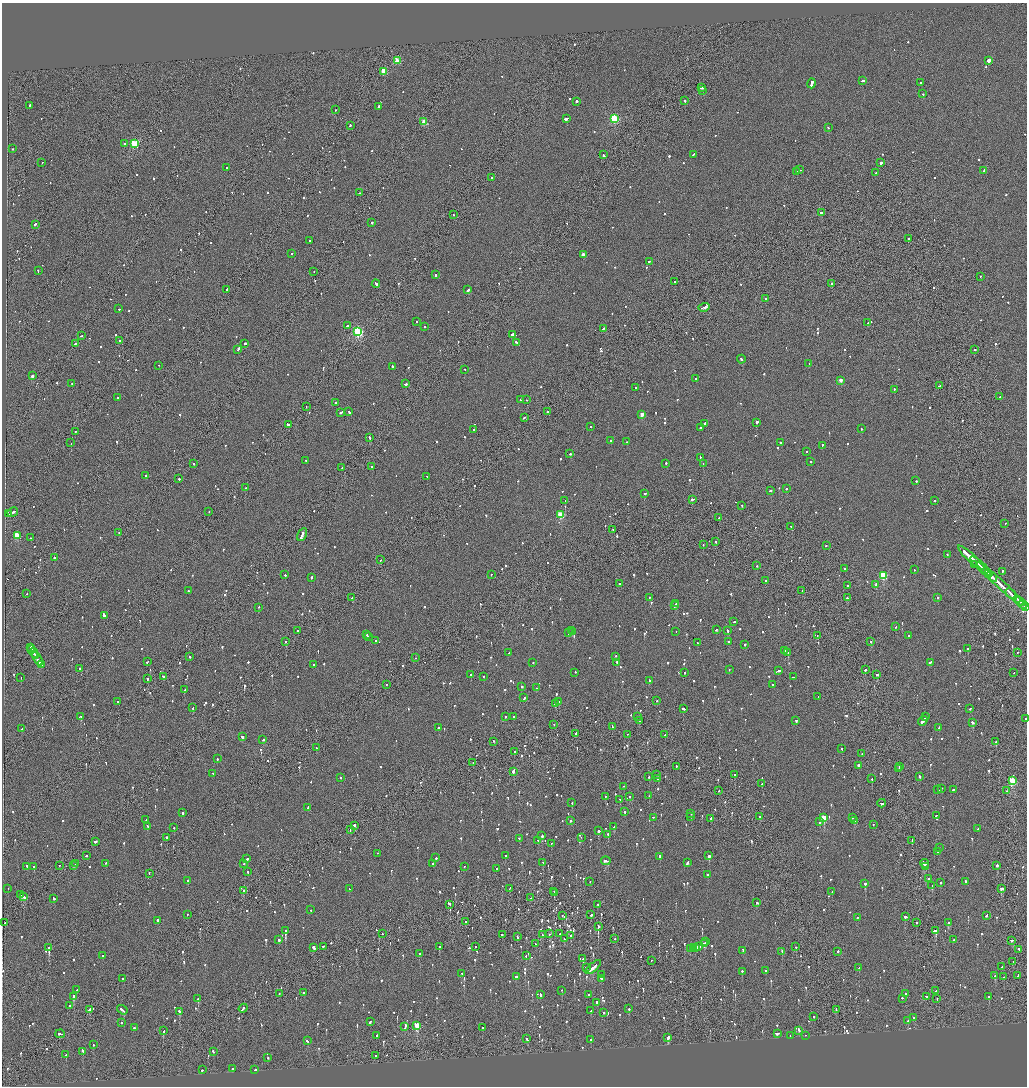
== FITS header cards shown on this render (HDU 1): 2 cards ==
NAXIS1  =                 2050
NAXIS2  =                 2168

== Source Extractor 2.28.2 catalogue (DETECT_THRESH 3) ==
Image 2050 x 2168 px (HDU 1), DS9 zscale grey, zoomed out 1/2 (1 PNG px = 2 x 2 image px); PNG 1029 x 1088 px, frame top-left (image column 2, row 2167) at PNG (2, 3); each listed source drawn as its Kron ellipse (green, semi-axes under 4 px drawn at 4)
Background -0.0967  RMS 0.067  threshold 0.202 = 3 sigma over >= 5 px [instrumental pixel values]
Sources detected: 1381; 62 cannot appear on this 1/2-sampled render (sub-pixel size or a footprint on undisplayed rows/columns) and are neither listed nor drawn; of the other 1319, the 500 brightest by FLUX_AUTO listed and drawn (819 fainter detections omitted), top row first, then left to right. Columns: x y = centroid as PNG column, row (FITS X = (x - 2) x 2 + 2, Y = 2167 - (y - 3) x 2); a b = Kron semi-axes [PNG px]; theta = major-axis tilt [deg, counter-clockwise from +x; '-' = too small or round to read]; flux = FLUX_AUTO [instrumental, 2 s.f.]
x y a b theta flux
988 60 2 2 - 11000
397 61 3 3 - 310
384 71 3 3 - 390
862 81 3 2 - 350
920 82 2 2 - 93
811 83 5 2 - 530
701 87 4 2 - 310
703 90 2 1 - 97
923 94 2 1 - 170
576 101 2 2 - 2100
685 101 2 2 - 330
29 105 2 2 - 140
378 107 3 2 - 300
335 110 2 2 - 120
566 119 3 2 - 1200
614 119 3 3 - 1200
424 122 3 3 - 340
350 125 2 2 - 100
828 128 2 1 - 120
124 143 2 2 - 98
135 144 3 3 - 1200
12 149 2 2 - 120
693 154 3 2 - 210
603 155 2 2 - 330
42 162 2 1 - 110
881 163 2 2 - 670
227 168 2 2 - 140
800 170 3 1 - 320
984 171 3 2 - 310
797 172 3 2 - 560
876 173 2 2 - 120
492 177 2 2 - 120
359 193 2 2 - 93
822 213 3 2 - 520
453 215 2 2 - 84
372 222 2 2 - 290
35 224 2 2 - 550
908 239 2 2 - 570
310 240 2 2 - 140
291 253 2 2 - 120
583 255 2 2 - 190
649 261 3 2 - 140
38 271 2 2 - 170
314 272 2 1 - 90
435 275 2 2 - 110
980 276 2 2 - 110
675 281 2 1 - 160
832 283 3 2 - 360
376 284 4 2 - 420
227 289 2 2 - 110
468 290 3 2 - 420
766 299 2 2 - 210
704 307 5 2 - 300
119 309 2 2 - 150
416 322 2 2 - 260
868 323 2 2 - 90
347 326 3 2 - 120
425 326 2 2 - 110
603 328 2 2 - 110
358 332 3 3 - 1700
513 334 4 2 - 700
81 336 2 2 - 120
120 341 2 2 - 190
516 342 2 2 - 96
245 343 2 2 - 260
75 344 3 1 - 120
238 349 4 2 - 350
975 349 2 2 - 280
741 359 4 2 - 340
809 363 2 1 - 160
159 365 2 1 - 98
392 366 2 2 - 140
465 369 2 2 - 120
32 376 2 2 - 91
696 378 2 2 - 120
841 380 2 2 - 120
72 383 2 2 - 83
406 384 3 2 - 480
939 386 3 2 - 210
635 387 2 2 - 100
894 389 2 2 - 100
1000 397 2 2 - 110
117 398 2 2 - 180
520 400 2 2 - 290
527 400 2 2 - 92
335 402 2 2 - 110
306 407 2 2 - 86
341 412 3 2 - 130
349 412 3 2 - 300
548 412 2 1 - 150
642 415 3 2 - 210
524 418 3 2 - 130
756 422 2 2 - 1500
705 423 3 2 - 760
288 424 3 2 - 480
591 426 2 2 - 130
701 427 3 2 - 230
474 429 2 2 - 110
861 429 2 2 - 100
75 432 2 1 - 100
369 438 3 2 - 230
610 440 2 2 - 92
626 442 2 2 - 110
71 443 2 1 - 640
780 443 2 2 - 380
822 445 2 2 - 140
807 451 2 2 - 130
570 454 2 2 - 120
700 457 2 2 - 130
306 461 2 2 - 83
811 461 2 2 - 120
666 463 2 2 - 130
194 464 2 2 - 110
703 464 2 2 - 110
372 467 2 2 - 120
342 468 2 1 - 120
146 475 2 2 - 390
427 476 2 2 - 140
179 479 2 2 - 240
916 481 2 2 - 110
245 488 2 1 - 220
786 489 2 2 - 120
770 490 3 2 - 120
645 493 2 2 - 160
693 499 3 2 - 320
565 500 2 2 - 240
935 501 2 2 - 140
742 505 2 1 - 130
13 512 5 2 - 290
209 512 2 2 - 120
9 514 2 1 - 440
561 514 3 3 - 570
719 518 2 1 - 130
1005 523 2 2 - 95
791 527 2 2 - 220
613 530 2 1 - 120
119 532 2 2 - 210
17 535 3 3 - 570
302 535 7 2 63 670
30 538 2 2 - 160
716 541 2 1 - 90
703 545 2 1 - 88
826 545 2 2 - 180
947 554 2 2 - 140
54 558 2 2 - 230
971 558 17 2 -42 1600
380 560 2 1 - 100
975 564 2 2 - 140
757 566 2 1 - 120
981 566 14 2 -42 1100
844 569 2 2 - 160
914 570 2 2 - 110
1002 571 2 2 - 100
988 573 4 2 - 330
491 574 2 2 - 95
285 575 2 2 - 310
883 575 3 3 - 910
992 576 6 2 -43 540
311 577 2 2 - 230
765 580 2 2 - 170
619 584 2 2 - 110
1000 584 32 2 -42 2200
876 585 3 2 - 230
848 586 2 1 - 120
188 591 2 2 - 85
802 591 2 1 - 190
1011 593 6 1 -41 520
27 594 2 1 - 110
649 597 2 2 - 110
938 597 2 2 - 160
352 598 2 2 - 180
847 598 2 2 - 150
1018 600 4 2 - 380
1021 603 7 2 -44 580
676 604 3 2 - 390
675 605 3 2 - 370
1025 606 2 2 - 440
259 607 2 2 - 130
104 616 2 2 - 120
734 622 3 1 - 110
896 627 2 1 - 93
298 630 2 2 - 360
572 630 3 1 - 160
716 630 3 2 - 93
727 630 2 2 - 120
676 631 2 2 - 91
572 632 3 2 - 270
568 633 2 2 - 130
366 635 2 2 - 270
817 635 2 1 - 340
368 636 2 2 - 110
909 636 2 2 - 190
285 641 2 1 - 150
376 641 3 2 - 150
728 641 2 2 - 88
871 642 2 2 - 100
697 643 2 2 - 94
745 644 2 2 - 380
31 648 2 2 - 380
968 648 2 2 - 410
32 649 2 2 - 310
785 650 2 1 - 270
788 652 2 2 - 300
1017 652 2 1 - 120
34 653 5 1 - 400
509 653 2 1 - 130
36 656 4 1 - 250
616 656 2 2 - 98
190 657 2 2 - 190
415 658 2 1 - 90
37 659 7 2 -58 630
147 662 2 2 - 150
533 662 2 2 - 100
617 662 2 2 - 410
930 662 3 2 - 380
41 665 4 2 - 250
313 665 2 2 - 120
80 668 2 2 - 180
729 669 2 2 - 97
865 670 2 2 - 720
778 671 3 2 - 130
575 672 2 2 - 140
1014 672 2 1 - 89
685 673 2 2 - 210
877 674 4 2 - 230
470 675 2 2 - 380
163 676 2 2 - 250
483 676 2 2 - 150
21 677 2 1 - 200
793 677 2 1 - 200
148 679 2 2 - 150
649 680 2 2 - 110
386 684 2 1 - 99
772 684 2 2 - 83
522 687 2 2 - 450
537 688 2 2 - 85
184 690 2 2 - 140
818 696 2 2 - 150
524 698 2 2 - 210
657 701 2 1 - 290
117 702 2 2 - 110
559 702 2 2 - 170
555 704 2 2 - 220
193 708 2 2 - 160
683 709 3 2 - 150
970 709 2 1 - 130
80 716 3 1 - 330
513 716 2 2 - 100
637 716 2 2 - 180
505 717 2 2 - 120
925 717 3 1 - 190
1026 719 2 1 - 110
639 721 2 1 - 200
796 721 2 2 - 190
923 721 5 2 - 870
973 722 2 2 - 220
554 725 2 2 - 120
612 726 3 1 - 160
439 727 2 2 - 150
939 728 3 2 - 94
22 729 2 2 - 95
575 734 4 2 - 840
627 734 2 2 - 83
665 735 3 2 - 100
242 737 3 2 - 330
263 739 2 2 - 93
494 741 2 2 - 120
996 742 2 2 - 130
316 748 2 1 - 92
842 749 2 2 - 140
514 751 2 2 - 100
862 753 2 1 - 110
217 759 2 2 - 160
473 763 2 1 - 110
858 765 2 2 - 470
676 766 2 2 - 130
899 766 2 2 - 420
899 768 2 1 - 250
513 771 2 2 - 570
213 773 2 2 - 100
656 774 2 1 - 130
734 775 3 2 - 210
919 776 2 2 - 350
340 777 2 2 - 97
649 777 2 1 - 92
658 778 3 1 - 400
872 779 2 2 - 130
1012 781 3 3 - 820
762 784 3 2 - 90
624 786 2 1 - 240
941 788 2 2 - 240
953 789 2 2 - 110
938 790 3 2 - 100
719 791 2 2 - 90
1007 791 2 1 - 85
605 796 2 2 - 250
629 796 2 2 - 110
649 796 2 1 - 120
620 799 2 2 - 110
572 803 2 2 - 450
882 803 4 2 - 390
308 807 3 2 - 120
625 812 2 2 - 110
182 813 2 2 - 210
691 813 2 1 - 110
936 815 2 2 - 130
691 816 2 1 - 100
760 816 2 1 - 160
653 817 2 1 - 86
852 817 2 2 - 130
824 818 3 3 - 420
146 819 2 2 - 130
711 819 3 2 - 160
570 820 2 2 - 150
854 820 2 2 - 450
820 822 3 2 - 140
873 824 2 2 - 96
354 825 2 2 - 640
148 826 2 2 - 110
174 827 2 2 - 100
614 827 3 2 - 140
350 829 2 1 - 140
978 829 2 2 - 110
599 831 3 2 - 390
608 834 2 2 - 690
542 836 2 2 - 250
166 837 2 2 - 420
581 837 2 1 - 100
519 838 2 2 - 89
538 840 3 2 - 150
912 840 2 1 - 480
95 841 2 2 - 530
551 843 2 2 - 84
939 848 2 2 - 92
937 851 2 2 - 260
378 853 2 2 - 120
86 856 2 2 - 130
505 856 2 2 - 90
660 856 2 2 - 600
709 856 2 2 - 460
436 858 2 2 - 250
247 859 2 2 - 600
606 861 5 2 - 330
543 862 2 1 - 210
106 863 2 2 - 160
433 863 2 2 - 140
687 863 3 2 - 220
924 863 4 2 - 870
75 864 2 1 - 89
244 864 2 1 - 190
59 865 2 2 - 85
74 865 3 2 - 180
997 865 2 2 - 270
27 866 3 2 - 150
34 866 2 2 - 120
464 866 2 1 - 86
925 867 4 1 - 210
497 869 2 2 - 120
248 872 2 2 - 230
149 873 3 1 - 150
707 874 2 2 - 110
928 878 2 1 - 430
188 880 2 2 - 270
590 881 2 1 - 100
965 881 2 2 - 130
940 882 2 2 - 160
865 884 2 2 - 1100
932 886 3 2 - 180
8 888 2 1 - 170
510 888 2 1 - 98
1002 888 4 2 - 220
349 889 2 2 - 84
243 890 2 2 - 98
554 891 2 2 - 250
832 892 2 2 - 100
554 893 2 2 - 170
20 895 4 2 - 210
24 897 4 2 - 220
54 898 3 2 - 140
531 898 2 1 - 88
757 902 3 2 - 220
449 904 3 2 - 660
598 904 2 2 - 93
311 910 2 2 - 110
187 914 2 2 - 84
591 915 2 2 - 260
986 915 3 2 - 120
563 916 3 2 - 210
857 917 2 1 - 99
905 917 3 2 - 240
157 920 2 2 - 380
5 922 2 2 - 200
466 922 2 2 - 120
948 922 2 2 - 680
917 923 2 1 - 92
598 926 2 1 - 6500
935 930 3 2 - 550
285 931 2 2 - 3100
382 933 2 1 - 97
542 934 2 1 - 180
549 934 2 1 - 210
560 934 2 2 - 93
502 935 2 2 - 220
571 935 2 2 - 110
517 937 3 2 - 92
564 939 3 1 - 83
615 939 2 2 - 120
279 940 2 2 - 260
954 940 2 2 - 130
1011 940 2 2 - 170
706 942 2 1 - 120
535 943 2 1 - 140
704 943 3 2 - 180
323 946 2 2 - 90
475 946 2 2 - 110
313 947 3 2 - 870
439 947 2 2 - 260
696 947 2 2 - 370
698 947 4 2 - 400
795 947 2 2 - 160
49 948 2 2 - 1400
690 948 2 1 - 410
693 948 2 2 - 150
1018 949 2 2 - 310
743 950 3 2 - 150
782 951 3 2 - 190
838 951 2 2 - 210
420 953 2 2 - 160
103 955 2 2 - 100
526 956 2 2 - 120
583 959 2 2 - 1100
651 960 2 1 - 220
1013 962 3 1 - 200
586 967 2 2 - 100
593 967 9 2 40 680
1002 967 2 1 - 110
859 968 2 2 - 150
765 970 2 2 - 120
742 971 2 2 - 120
462 973 2 2 - 83
602 975 2 2 - 220
1018 975 2 2 - 160
995 976 2 2 - 350
516 977 2 2 - 270
1004 977 2 2 - 84
602 978 3 2 - 370
123 979 2 2 - 160
77 990 2 2 - 210
562 990 2 1 - 290
936 991 2 2 - 290
304 992 2 2 - 180
279 993 2 2 - 100
905 994 2 2 - 130
540 995 2 2 - 180
589 995 2 2 - 110
73 997 4 2 - 540
926 997 3 2 - 220
989 997 2 2 - 270
902 998 2 2 - 200
937 998 2 2 - 120
198 999 2 2 - 850
597 1002 3 2 - 250
70 1006 2 2 - 530
243 1008 5 2 - 300
629 1009 2 2 - 170
836 1009 2 1 - 84
89 1010 4 2 - 300
122 1010 5 2 - 450
179 1011 3 2 - 200
591 1011 3 2 - 99
604 1013 2 2 - 110
814 1016 2 2 - 130
914 1017 2 2 - 110
908 1021 2 2 - 100
121 1022 2 2 - 120
370 1022 3 2 - 170
417 1025 3 3 - 630
405 1026 4 2 - 280
482 1027 2 2 - 190
134 1028 2 2 - 150
799 1030 2 2 - 120
163 1031 2 2 - 370
777 1033 3 2 - 380
60 1034 5 2 - 370
377 1035 2 2 - 490
806 1035 2 1 - 98
790 1036 2 2 - 89
668 1038 3 2 - 1300
527 1039 3 2 - 180
591 1039 2 2 - 210
307 1041 3 2 - 160
93 1044 2 2 - 420
83 1051 3 2 - 280
213 1051 2 2 - 100
66 1055 2 2 - 96
376 1055 2 2 - 89
268 1057 2 2 - 120
232 1069 2 2 - 570
202 1070 2 2 - 130
255 1070 2 2 - 130
At the frame edge (FLAGS 8, measured only in part): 2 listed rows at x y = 1025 606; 1026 719
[819 fainter detections neither listed nor drawn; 62 sub-pixel or undisplayed-footprint detections neither listed nor drawn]